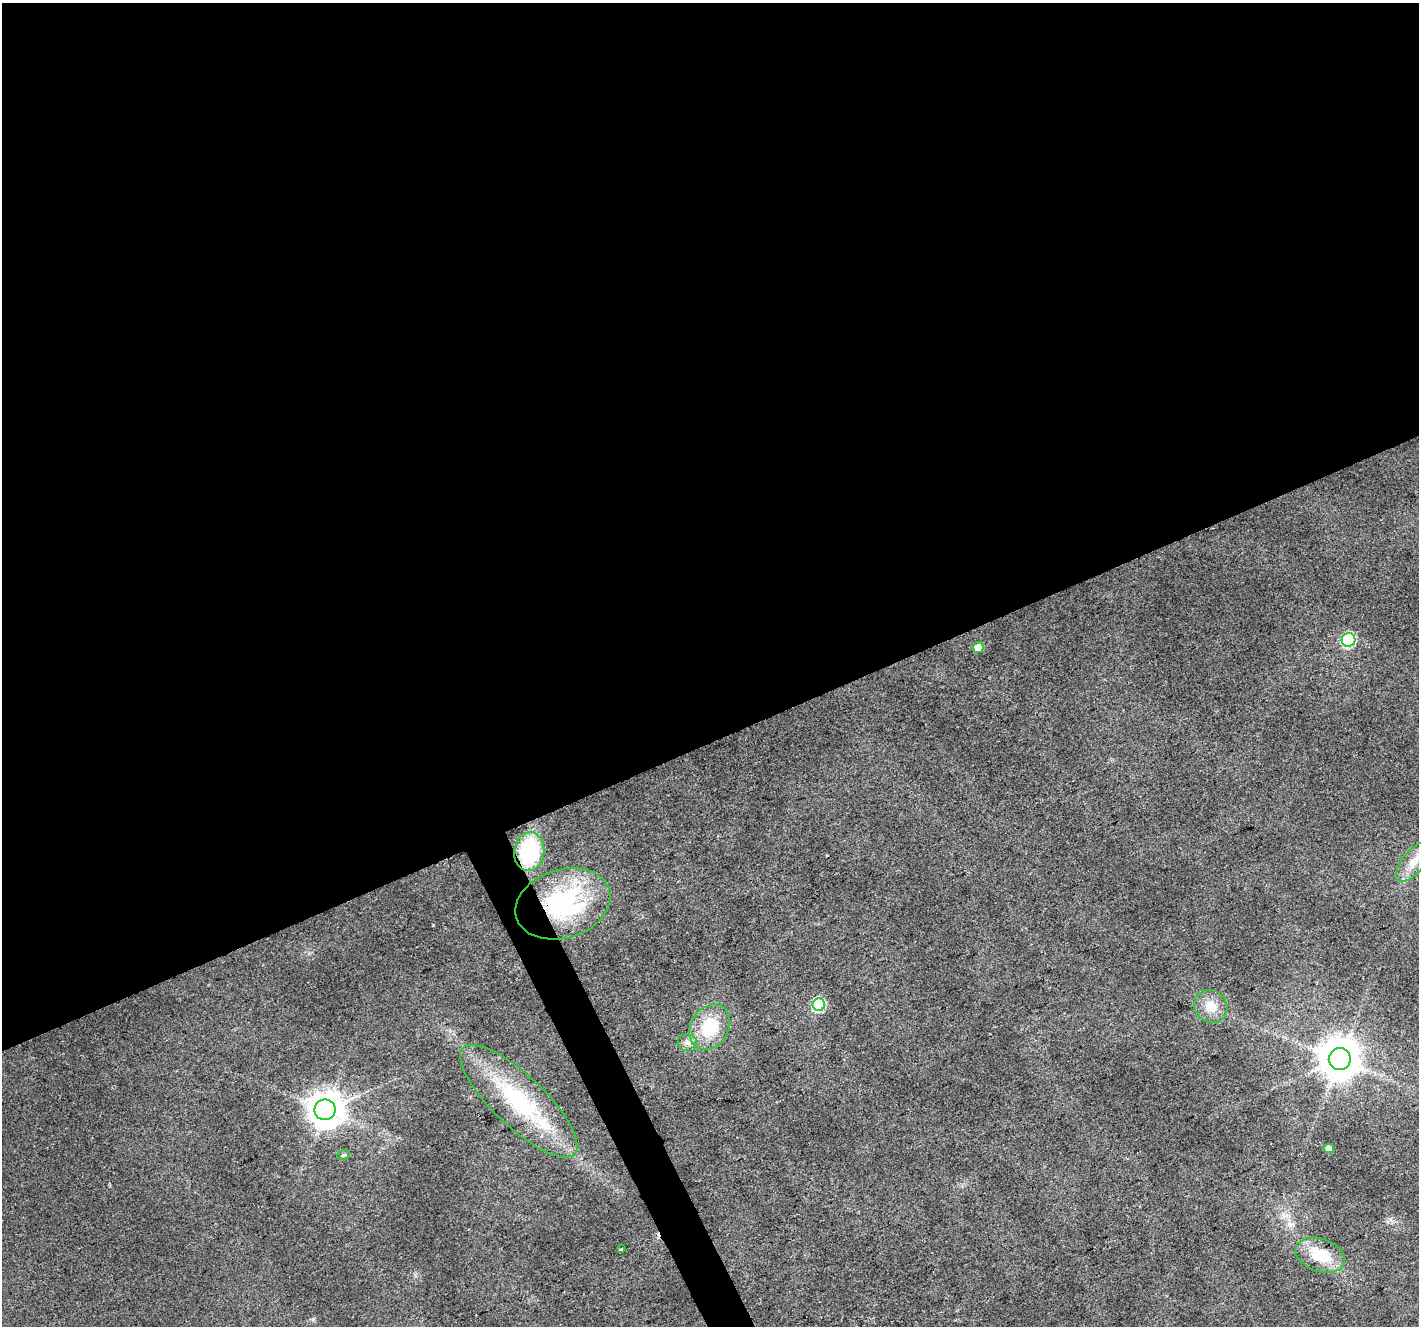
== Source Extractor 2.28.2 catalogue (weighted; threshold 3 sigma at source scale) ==
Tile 2 of 4 x 4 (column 2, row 1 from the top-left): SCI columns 1420-2836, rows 4119-5442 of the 5669 x 5532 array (HDU 1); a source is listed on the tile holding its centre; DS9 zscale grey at full resolution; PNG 1421 x 1328 px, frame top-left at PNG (2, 3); each listed source drawn as its Kron ellipse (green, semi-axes under 4 px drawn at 4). Shown black and unused: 57% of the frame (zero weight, under 2 of 3 exposures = <1% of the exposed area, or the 3 px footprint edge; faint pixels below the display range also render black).
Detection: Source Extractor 2.28.2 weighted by HDU 2 'WHT'; one run over the whole footprint, this tile lists its part. Background 0.0315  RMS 0.0071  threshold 0.0318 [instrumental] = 3 sigma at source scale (4.5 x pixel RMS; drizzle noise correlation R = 1.50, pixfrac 1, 0.0396/0.0396 arcsec/px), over >= 5 px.
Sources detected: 18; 1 cosmic-ray / hot-pixel residue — neither listed nor drawn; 1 inside a brighter listed object's ellipse — not listed separately; the other 16 listed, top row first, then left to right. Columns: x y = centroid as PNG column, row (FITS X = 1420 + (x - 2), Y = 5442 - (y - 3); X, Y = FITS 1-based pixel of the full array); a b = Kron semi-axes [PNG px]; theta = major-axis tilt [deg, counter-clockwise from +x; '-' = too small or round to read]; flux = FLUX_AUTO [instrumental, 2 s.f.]
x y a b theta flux
1349 640 7 6 - 79
978 648 5 5 - 12
529 851 19 15 82 60
1414 862 24 11 50 11
563 904 48 34 17 100
819 1005 6 6 - 58
1211 1006 17 16 - 13
710 1027 24 19 59 31
687 1043 10 8 -17 3.8
1340 1059 11 11 - 2000
519 1101 77 26 -43 76
325 1110 10 10 - 1400
1329 1148 5 4 - 5.5
343 1155 6 5 - 1.4
621 1249 3 3 - 0.84
1320 1255 26 16 -19 25
Overlapping masked pixels (flux is a lower limit): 2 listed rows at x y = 529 851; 563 904
Unlisted compact peaks at least as high as the median listed source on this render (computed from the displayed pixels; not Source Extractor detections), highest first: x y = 827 855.